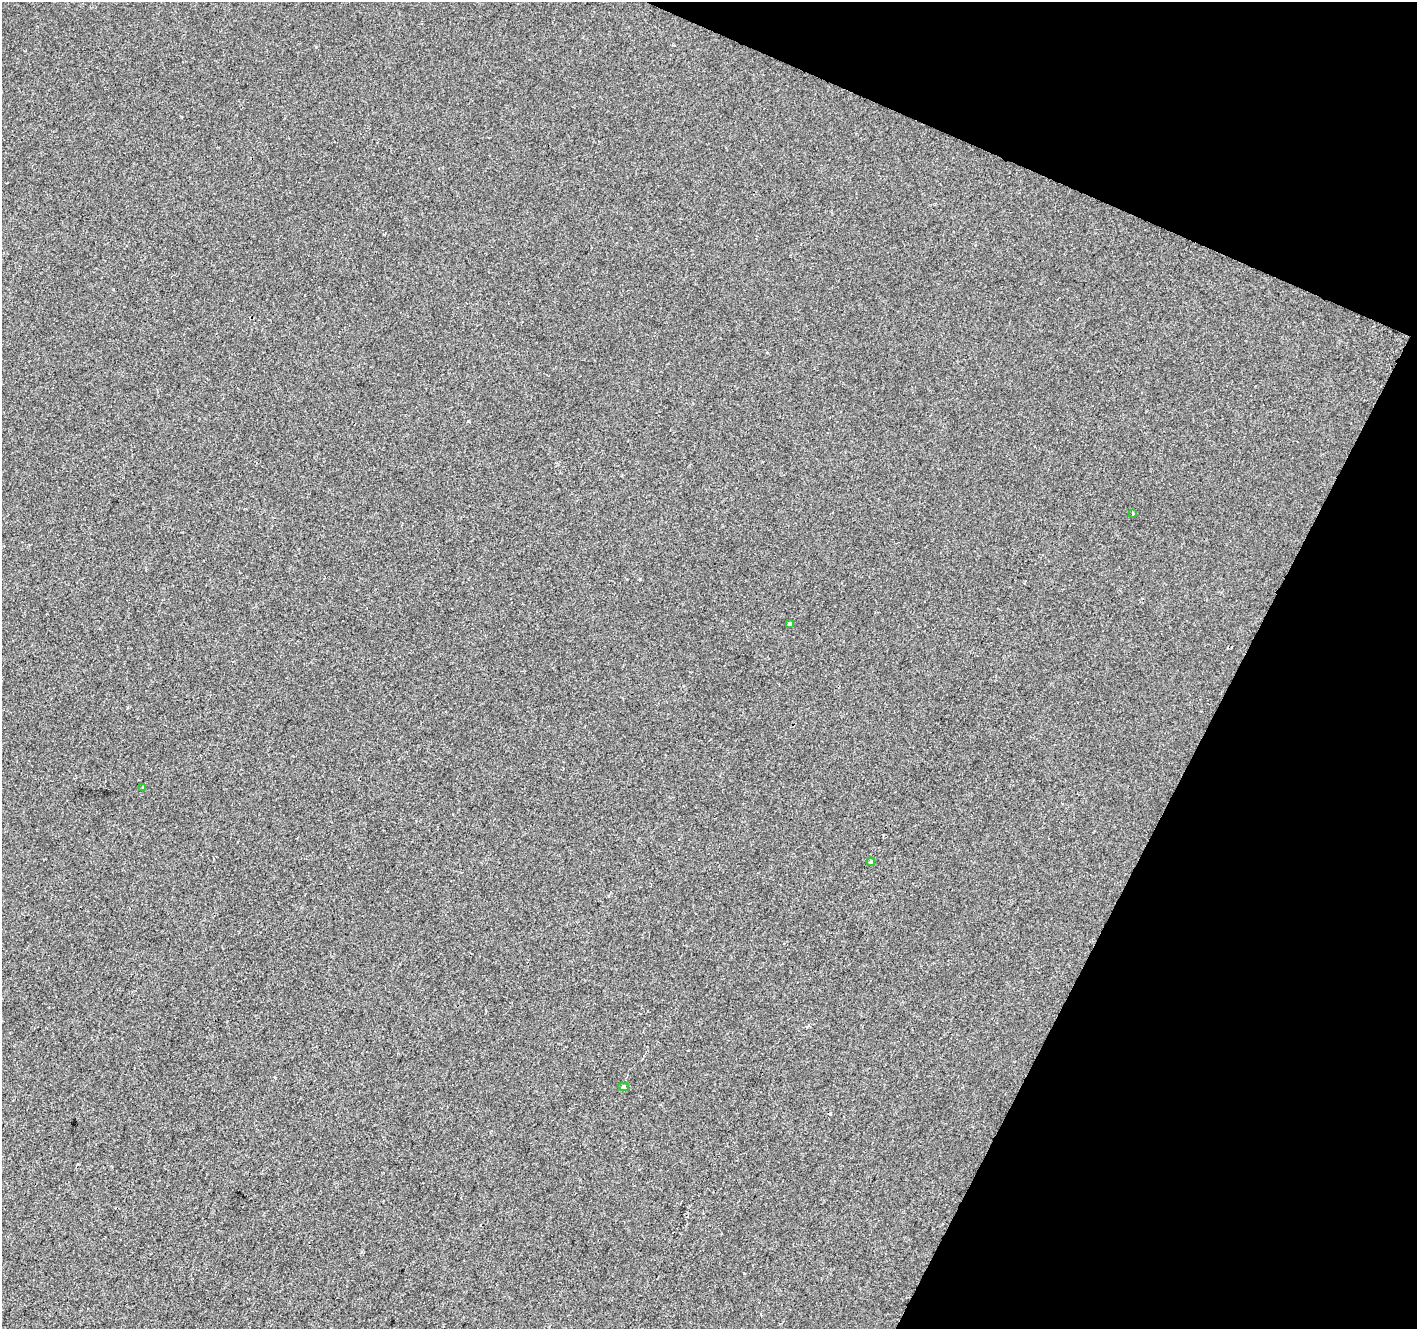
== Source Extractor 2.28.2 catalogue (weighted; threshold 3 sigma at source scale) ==
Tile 8 of 4 x 4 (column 4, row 2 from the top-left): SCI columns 4253-5667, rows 2924-4250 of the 5667 x 5782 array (HDU 1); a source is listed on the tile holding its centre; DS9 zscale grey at full resolution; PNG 1419 x 1331 px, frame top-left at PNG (2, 2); each listed source drawn as its Kron ellipse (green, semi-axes under 4 px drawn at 4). Shown black and unused: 21% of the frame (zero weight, under 2 of 3 exposures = <1% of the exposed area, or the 3 px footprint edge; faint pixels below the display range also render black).
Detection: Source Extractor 2.28.2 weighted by HDU 2 'WHT'; one run over the whole footprint, this tile lists its part. Background -6.41e-04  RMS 0.0041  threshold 0.0186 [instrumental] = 3 sigma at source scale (4.5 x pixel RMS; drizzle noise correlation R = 1.50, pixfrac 1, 0.0396/0.0396 arcsec/px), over >= 5 px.
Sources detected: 6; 1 cosmic-ray / hot-pixel residue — neither listed nor drawn; the other 5 listed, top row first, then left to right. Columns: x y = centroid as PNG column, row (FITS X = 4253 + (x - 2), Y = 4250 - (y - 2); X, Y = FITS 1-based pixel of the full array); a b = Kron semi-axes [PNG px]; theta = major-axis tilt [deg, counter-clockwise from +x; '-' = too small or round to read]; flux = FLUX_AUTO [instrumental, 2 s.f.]
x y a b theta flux
1133 514 3 3 - 0.64
789 624 4 3 - 1.9
143 788 3 3 - 0.78
871 862 4 4 - 1.5
623 1087 5 4 - 0.61